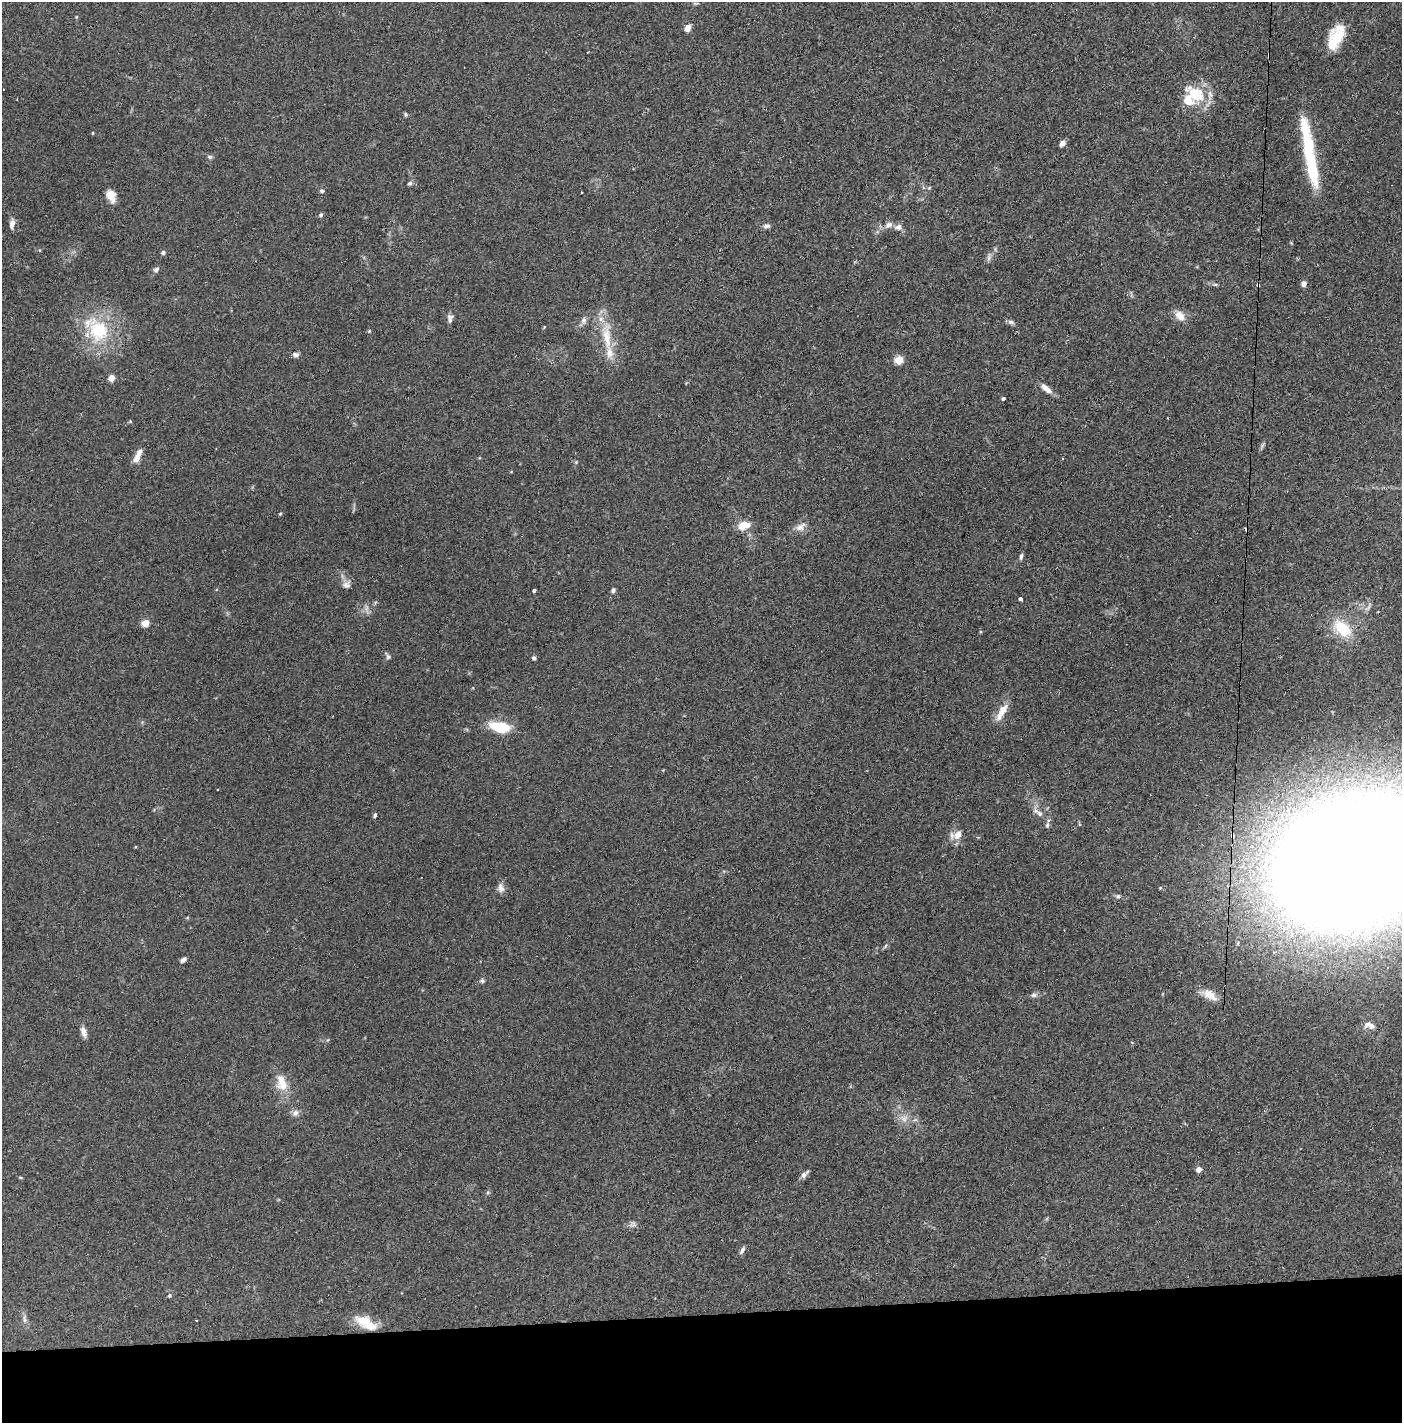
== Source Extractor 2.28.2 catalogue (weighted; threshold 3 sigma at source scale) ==
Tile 8 of 3 x 3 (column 2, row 3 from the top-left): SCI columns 1461-2860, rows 41-1461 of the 4277 x 4302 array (HDU 1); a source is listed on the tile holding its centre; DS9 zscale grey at full resolution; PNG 1404 x 1425 px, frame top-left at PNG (2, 2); no overlay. Shown black and unused: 8% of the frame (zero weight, under 2 of 3 exposures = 1% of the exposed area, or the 3 px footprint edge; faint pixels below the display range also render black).
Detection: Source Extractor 2.28.2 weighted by HDU 2 'WHT'; one run over the whole footprint, this tile lists its part. Background 0.0927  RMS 0.0075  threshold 0.0337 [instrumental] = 3 sigma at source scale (4.5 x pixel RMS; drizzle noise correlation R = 1.50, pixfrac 1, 0.05/0.05 arcsec/px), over >= 5 px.
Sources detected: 91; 2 inside a brighter object's white glare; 2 cosmic-ray / hot-pixel residue — not listed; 4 inside a brighter listed object's ellipse — not listed separately; the other 83 listed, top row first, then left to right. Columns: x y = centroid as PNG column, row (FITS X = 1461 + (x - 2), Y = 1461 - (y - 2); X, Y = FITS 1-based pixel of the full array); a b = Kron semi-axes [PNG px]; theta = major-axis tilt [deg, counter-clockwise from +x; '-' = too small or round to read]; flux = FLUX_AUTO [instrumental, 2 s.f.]
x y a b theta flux
695 3 8 3 5 1
687 28 7 5 62 5.1
1335 40 26 14 62 20
1269 55 4 3 - 1.6
3 89 2 2 - 0.49
1196 94 27 17 -31 25
406 114 5 5 - 1.1
1305 127 25 11 -81 16
92 133 4 3 - 0.55
1062 143 7 5 47 2.9
210 157 7 5 -13 1.5
1312 170 42 13 -79 32
410 183 6 5 - 1.5
322 191 5 5 - 1.4
111 196 13 9 -60 7.8
321 215 5 4 - 1.5
12 224 11 6 77 3.9
889 225 11 7 34 3.7
767 226 10 6 11 2.2
898 227 9 8 - 3.3
163 253 5 5 - 1.5
989 258 7 5 89 1.8
156 269 8 6 33 1.9
1215 284 6 4 1 1.1
1304 284 7 6 - 2.6
1258 285 4 3 - 2.4
1180 316 15 10 -49 7
450 318 11 6 89 2.8
584 320 10 7 58 2.7
1011 322 9 6 -19 1.9
545 327 4 3 - 0.92
98 330 36 29 -58 47
369 331 4 4 - 0.7
607 338 37 11 -83 20
296 354 7 5 2 2.6
899 360 5 5 - 26
111 378 5 4 - 10
1046 389 16 6 -40 5.5
1003 398 4 3 - 1.5
136 458 12 7 71 5.5
280 514 4 4 - 0.75
744 525 15 9 17 9.5
800 527 16 8 34 5.1
1021 556 8 4 80 1.7
346 585 12 9 10 3.7
534 590 3 3 - 20
613 590 6 5 - 1.6
1020 599 4 3 - 2.6
145 623 5 4 - 16
1342 628 21 13 -44 25
388 657 8 6 -75 1.6
534 658 5 4 - 1.6
1002 711 22 9 56 9.2
499 727 27 13 -12 19
218 789 3 2 - 0.58
1040 813 9 7 -49 3.3
375 815 5 4 - 1.5
1047 825 7 5 87 1.8
958 835 15 11 52 6.8
1233 836 5 4 - 3.6
135 847 3 3 - 0.83
1357 861 93 66 19 3900
501 888 13 8 -79 3.8
1160 888 4 4 - 0.84
1118 896 6 5 - 1.5
885 946 6 4 69 1.1
183 960 8 5 42 2
482 981 7 5 -70 1.3
1034 995 9 6 9 2.1
1210 995 22 10 -35 8.7
1369 1025 15 8 -14 5
83 1032 15 6 -74 4
281 1083 25 14 -78 13
295 1113 9 8 - 2.8
904 1119 10 7 90 4.1
1199 1169 4 4 - 6.1
803 1175 9 7 60 2.7
633 1225 12 5 35 2.2
742 1250 11 5 60 2.2
169 1295 6 4 87 1
24 1319 12 4 -81 2.4
196 1320 3 2 - 1.3
366 1323 26 12 -29 17
Overlapping masked pixels (flux is a lower limit): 3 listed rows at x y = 1269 55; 1258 285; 1233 836
Isophote crosses this tile's border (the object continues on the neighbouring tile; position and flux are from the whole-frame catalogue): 1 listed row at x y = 1357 861